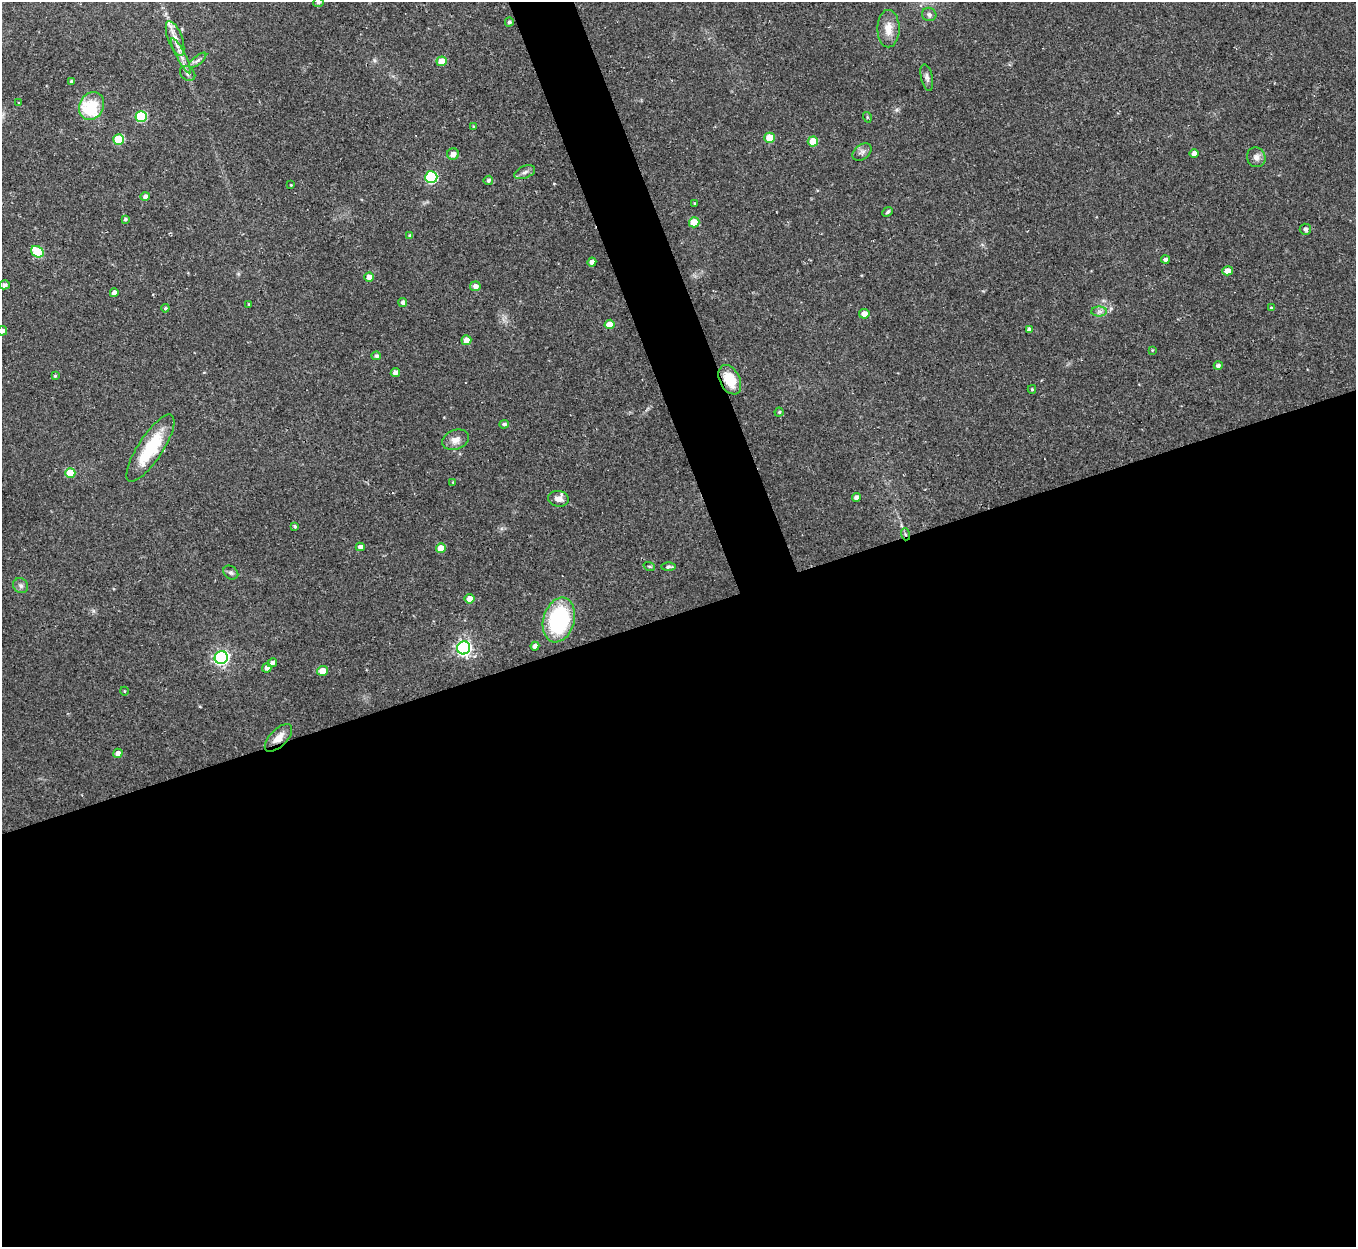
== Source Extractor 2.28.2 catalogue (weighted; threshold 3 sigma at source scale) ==
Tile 15 of 4 x 4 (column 3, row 4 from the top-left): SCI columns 2707-4060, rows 143-1387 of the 5413 x 5393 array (HDU 1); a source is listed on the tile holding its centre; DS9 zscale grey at full resolution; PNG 1358 x 1249 px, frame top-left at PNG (2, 2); each listed source drawn as its Kron ellipse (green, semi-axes under 4 px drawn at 4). Shown black and unused: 53% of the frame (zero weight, under 2 of 3 exposures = <1% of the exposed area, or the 3 px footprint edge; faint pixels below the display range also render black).
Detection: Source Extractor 2.28.2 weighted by HDU 2 'WHT'; one run over the whole footprint, this tile lists its part. Background 0.0562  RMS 0.0055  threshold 0.0246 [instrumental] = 3 sigma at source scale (4.5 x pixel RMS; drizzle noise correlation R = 1.50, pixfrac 1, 0.05/0.05 arcsec/px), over >= 5 px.
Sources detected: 87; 1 cosmic-ray / hot-pixel residue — neither listed nor drawn; the other 86 listed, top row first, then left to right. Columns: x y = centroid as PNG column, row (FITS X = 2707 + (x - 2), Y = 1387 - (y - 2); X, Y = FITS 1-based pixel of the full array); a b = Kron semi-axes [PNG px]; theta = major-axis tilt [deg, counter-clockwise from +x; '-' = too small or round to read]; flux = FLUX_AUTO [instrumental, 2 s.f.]
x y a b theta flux
318 2 5 5 - 1.4
929 14 7 6 - 1.4
509 22 4 4 - 0.96
888 29 19 11 90 6.5
175 38 18 7 -69 4.6
181 56 20 4 -63 3.8
198 60 11 4 40 1.6
442 61 5 5 - 9.5
188 74 8 6 -44 1.6
927 77 13 6 -78 2.1
71 81 4 3 - 0.79
18 103 3 2 - 0.76
92 106 14 12 61 28
141 116 5 5 - 33
867 117 5 3 - 0.52
473 126 4 3 - 0.48
770 138 5 5 - 12
118 139 5 5 - 24
813 141 5 5 - 14
862 152 10 7 38 2
453 154 6 5 - 3.3
1194 154 4 4 - 2.8
1256 157 10 9 - 2.7
525 172 11 6 22 2
431 177 6 6 - 52
488 180 5 4 - 1.1
291 185 3 2 - 0.45
145 196 4 4 - 2
695 203 3 2 - 0.5
888 212 6 4 42 0.87
125 219 4 3 - 0.76
694 222 5 5 - 12
1305 229 5 5 - 1.7
410 236 4 3 - 1.3
37 252 7 5 -33 23
1165 259 4 4 - 2
592 262 4 4 - 2.7
1227 271 5 4 - 4.8
369 277 5 4 - 4
4 285 5 4 - 1.8
475 286 5 5 - 2.9
114 293 4 4 - 2.7
403 302 4 4 - 1.6
249 304 3 3 - 0.61
165 308 4 3 - 0.62
1271 308 4 3 - 0.69
1099 311 7 5 0 1.6
864 314 5 4 - 4.2
610 324 5 4 - 8.8
1029 330 4 4 - 2.2
2 331 5 4 - 1.8
466 340 5 5 - 5.2
1152 350 4 4 - 0.41
376 356 4 4 - 1.1
1218 366 4 4 - 1.5
395 373 4 4 - 2.8
55 376 4 4 - 0.65
730 380 15 10 -63 13
1032 389 4 3 - 0.74
779 412 4 4 - 0.75
504 424 4 4 - 1.6
456 440 14 10 20 4.1
150 448 39 12 57 27
70 473 5 5 - 14
453 482 4 3 - 0.42
856 497 4 4 - 2.2
558 499 10 8 -10 3.5
295 527 3 3 - 1
905 534 6 4 -72 0.92
360 547 4 4 - 2.7
441 548 5 4 - 7.8
649 566 6 3 -18 0.53
668 567 7 4 1 1.4
231 573 8 6 -34 1.3
21 586 8 7 - 1.7
470 599 5 5 - 5.4
559 620 23 15 74 57
535 646 4 4 - 2.6
464 648 7 6 - 150
221 658 7 6 - 130
272 663 5 4 - 2.1
267 668 5 4 - 2.3
322 671 5 5 - 6.4
124 691 4 3 - 0.41
278 738 17 8 46 5.6
118 753 5 4 - 2.9
Overlapping masked pixels (flux is a lower limit): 3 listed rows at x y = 730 380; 905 534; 278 738
Isophote crosses this tile's border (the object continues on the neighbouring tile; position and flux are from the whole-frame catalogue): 2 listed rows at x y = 318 2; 2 331